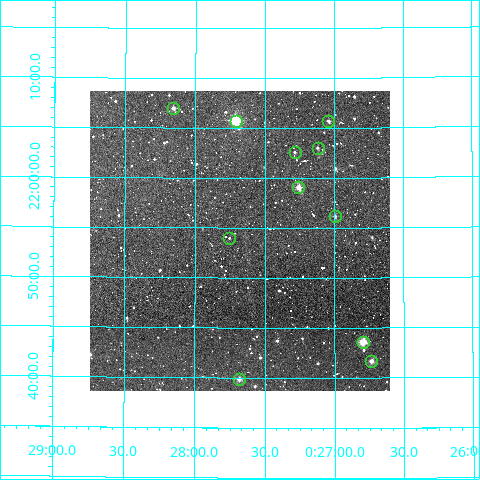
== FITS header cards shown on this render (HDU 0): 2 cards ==
NAXIS1  =                  300
NAXIS2  =                  300

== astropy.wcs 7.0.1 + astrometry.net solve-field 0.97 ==
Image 300 x 300 px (HDU 0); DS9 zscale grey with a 90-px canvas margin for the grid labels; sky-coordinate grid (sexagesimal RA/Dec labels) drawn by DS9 from the SOLVED WCS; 11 Tycho-2 reference stars matched to detected sources circled (green)
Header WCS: RA---TAN/DEC--TAN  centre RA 00:27:41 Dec +21:54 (6.92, +21.90 deg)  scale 6 arcsec/px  FOV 30.0' x 30.0'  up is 0 deg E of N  parity normal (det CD < 0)
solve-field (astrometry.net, Tycho-2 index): VERIFIED the header's WCS against the Tycho-2 star catalogue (verified at 2 index scales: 10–11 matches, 0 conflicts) and refined it, rather than solving blind
Solved WCS: RA---TAN-SIP/DEC--TAN-SIP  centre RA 00:27:41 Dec +21:54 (6.92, +21.90 deg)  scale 5.97 arcsec/px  FOV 29.8' x 30.0'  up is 0 deg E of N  parity normal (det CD < 0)
The solver's refit moves the header's centre by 1.8 arcsec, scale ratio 0.9947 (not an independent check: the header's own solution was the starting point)
Tycho-2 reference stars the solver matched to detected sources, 11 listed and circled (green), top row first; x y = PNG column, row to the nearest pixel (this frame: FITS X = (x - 90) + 1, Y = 300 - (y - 91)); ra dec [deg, ICRS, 3 dp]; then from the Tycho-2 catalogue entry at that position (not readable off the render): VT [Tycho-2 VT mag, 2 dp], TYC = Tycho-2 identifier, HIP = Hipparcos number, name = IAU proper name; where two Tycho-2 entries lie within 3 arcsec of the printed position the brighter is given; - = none
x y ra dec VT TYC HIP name
173 108 7.039 +22.116 10.71 1186-90-1 - -
236 121 6.928 +22.096 8.12 1186-7-1 2193 -
328 121 6.760 +22.095 11.32 1186-189-1 - -
318 148 6.780 +22.050 11.70 1186-598-1 - -
295 152 6.821 +22.043 12.28 1186-255-1 - -
298 187 6.815 +21.984 9.75 1186-139-1 - -
335 216 6.749 +21.936 11.29 1186-566-1 - -
229 238 6.939 +21.900 12.30 1186-44-1 - -
363 342 6.699 +21.726 10.66 1186-305-1 - -
371 361 6.683 +21.694 11.70 1186-513-1 - -
239 379 6.921 +21.664 11.40 1186-459-1 - -